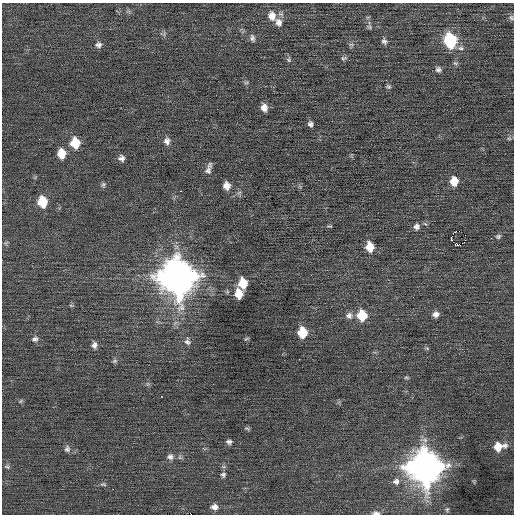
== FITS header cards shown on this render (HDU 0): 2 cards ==
NAXIS1  =                  512 / Axis length
NAXIS2  =                  512 / Axis length

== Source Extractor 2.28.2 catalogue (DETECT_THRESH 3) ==
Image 512 x 512 px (HDU 0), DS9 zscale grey, 1 PNG px = 1 image px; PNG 516 x 516 px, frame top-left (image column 1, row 512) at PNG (2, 3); no overlay
Background 0.034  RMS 0.72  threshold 2.16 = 3 sigma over >= 5 px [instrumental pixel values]
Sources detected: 69; all 69 listed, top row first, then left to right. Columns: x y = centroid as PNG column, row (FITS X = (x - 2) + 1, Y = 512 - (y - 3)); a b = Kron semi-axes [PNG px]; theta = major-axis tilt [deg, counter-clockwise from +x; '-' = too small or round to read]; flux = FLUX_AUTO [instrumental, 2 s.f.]
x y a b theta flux
272 16 14 11 -77 510
511 18 8 6 -52 110
278 22 13 10 -60 340
369 27 6 5 - 90
252 38 10 6 -72 150
450 40 10 8 -76 4600
384 41 8 7 - 140
351 44 7 4 0 92
98 45 9 8 - 190
461 48 9 5 -1 140
343 58 8 5 15 99
289 60 7 6 - 98
455 63 7 5 -24 86
438 69 7 7 - 150
246 83 7 4 1 75
388 86 6 5 - 87
264 108 8 7 - 330
310 124 7 6 - 140
509 138 7 4 -1 70
167 141 10 9 - 240
75 143 10 8 -84 1200
61 154 9 7 -85 780
121 158 7 7 - 200
208 170 10 9 - 220
454 181 8 7 - 670
103 185 8 6 58 98
227 186 8 7 - 360
181 191 3 2 - 160
42 202 9 8 - 1300
329 226 7 2 -4 47
416 226 9 8 - 200
465 235 2 2 - 180
498 236 7 6 - 100
451 238 4 3 - 1000
465 240 3 2 - 79
6 243 8 4 53 83
457 245 5 3 - 510
370 247 9 7 -80 810
178 277 14 13 - 120000
243 283 9 7 -86 1300
239 294 8 7 - 830
71 305 6 4 -2 66
436 314 7 6 - 240
349 315 10 9 - 230
362 315 9 8 - 1500
302 332 8 7 - 1300
35 339 8 7 - 150
246 339 7 3 34 60
187 341 10 8 -83 190
94 345 9 7 -81 190
427 348 5 4 - 64
114 361 8 5 27 96
406 378 8 4 -8 65
162 397 3 2 - 340
21 401 5 5 - 71
247 429 8 4 -23 74
229 442 7 5 0 150
499 446 12 8 10 840
67 449 9 8 - 160
170 457 10 9 - 210
7 467 8 4 -14 83
425 467 12 12 - 100000
223 475 7 7 - 120
396 481 10 9 - 240
103 484 9 5 3 93
113 489 2 2 - 76
214 507 9 7 -6 260
447 509 6 5 - 83
376 513 9 4 -6 160
At the frame edge (FLAGS 8, measured only in part): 2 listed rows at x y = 511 18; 376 513